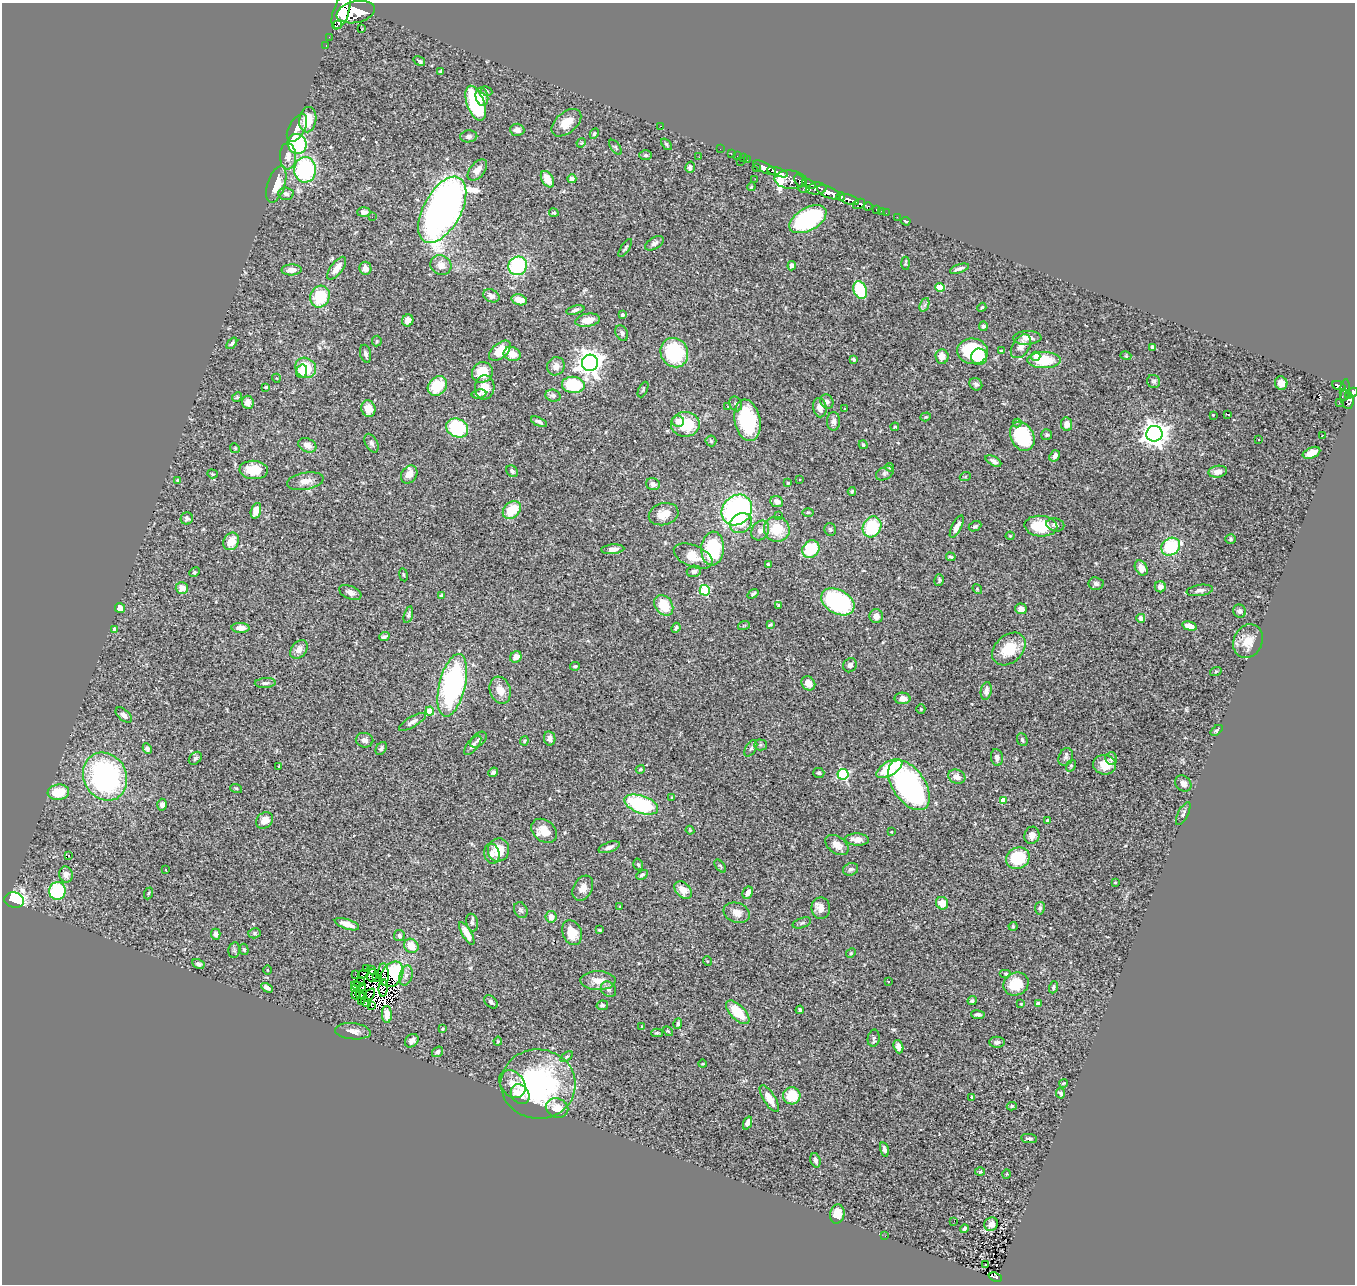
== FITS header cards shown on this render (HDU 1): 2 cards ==
NAXIS1  =                 1353
NAXIS2  =                 1282

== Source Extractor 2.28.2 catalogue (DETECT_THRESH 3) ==
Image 1353 x 1282 px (HDU 1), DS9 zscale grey, 1 PNG px = 1 image px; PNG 1357 x 1286 px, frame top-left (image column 1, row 1282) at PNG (2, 3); each listed source drawn as its Kron ellipse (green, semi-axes under 4 px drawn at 4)
Background 0.773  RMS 0.044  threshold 0.133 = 3 sigma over >= 5 px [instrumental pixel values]
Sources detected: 413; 9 with non-positive FLUX_AUTO (blend fragments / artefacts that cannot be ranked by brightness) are neither listed nor drawn; the other 404 listed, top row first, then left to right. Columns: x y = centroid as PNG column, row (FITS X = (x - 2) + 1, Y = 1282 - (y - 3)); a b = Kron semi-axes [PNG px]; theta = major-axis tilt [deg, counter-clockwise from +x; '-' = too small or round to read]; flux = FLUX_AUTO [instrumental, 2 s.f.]
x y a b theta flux
341 11 19 8 71 4100
356 12 19 10 13 5000
337 25 3 2 - 8800
361 29 3 2 - 3.3
329 37 2 2 - 5.1
326 45 3 2 - 11
419 61 6 3 -33 10
441 71 4 3 - 4.9
487 91 6 4 -27 5.2
482 97 9 6 -79 19
475 103 18 8 -70 270
308 120 13 8 81 74
566 123 17 10 40 45
660 126 3 2 - 120
297 128 15 8 61 21
517 130 7 6 - 18
594 134 5 4 - 4.3
469 136 8 6 8 10
581 143 5 3 - 2.6
297 144 10 9 - 270
666 144 7 4 -51 4.6
615 147 9 4 -54 4.7
720 149 2 2 - 8.7
731 154 3 2 - 17
646 155 6 5 - 5.9
288 156 13 8 -88 21
737 156 2 2 - 8.4
699 157 2 2 - 2
744 158 3 3 - 20
747 160 2 2 - 13
740 161 3 2 - 74
690 167 6 5 - 9.1
756 168 2 2 - 5.7
764 168 12 5 -26 1100
305 170 13 11 88 350
477 170 12 7 49 26
778 172 11 4 -17 1500
547 179 9 5 -59 42
572 179 4 4 - 11
755 179 3 2 - 5.5
791 180 16 9 -4 1000
800 181 7 4 -50 440
276 184 19 8 72 49
809 184 7 4 -24 420
751 187 4 3 - 3
804 189 5 3 - 120
816 189 10 6 6 910
829 192 12 5 -23 2500
286 194 7 6 - 7.8
841 197 4 3 - 560
849 199 10 4 -18 1000
859 204 6 4 29 270
868 206 4 3 - 340
876 209 3 2 - 24
442 210 36 18 61 1900
881 211 3 2 - 8.6
364 212 6 5 - 14
554 213 5 4 - 4.5
886 213 2 2 - 8.6
372 217 2 2 - 22
897 217 2 2 - 10
808 219 20 11 29 360
906 221 4 3 - 4.2
654 243 10 5 31 9.5
625 248 10 3 57 5.1
906 263 6 3 -86 4.3
441 265 11 9 -33 23
518 266 9 9 - 250
792 266 5 4 - 9.6
337 268 13 6 53 31
365 268 6 6 - 20
959 269 10 3 18 8.8
292 270 10 5 1 19
940 287 5 4 - 98
860 290 9 6 -70 160
491 296 9 6 -26 14
320 297 11 9 65 110
519 300 8 5 -16 42
924 305 7 4 70 6.5
982 307 5 4 - 4.7
575 310 9 4 15 7.5
622 315 4 3 - 4.5
408 320 6 5 - 17
588 320 12 6 10 35
983 326 5 4 - 8.8
622 333 8 6 -63 8.8
1027 338 14 7 3 21
377 341 5 5 - 3.9
232 343 6 4 49 6.1
1021 346 13 8 57 21
1153 347 4 4 - 7.9
500 351 13 7 41 66
973 351 15 13 -6 200
1002 351 4 3 - 3.5
674 353 15 13 -58 250
366 354 9 5 -76 9.9
512 354 9 7 -20 35
1036 356 4 4 - 28
1126 356 5 3 - 2.7
942 357 7 6 - 22
979 357 8 8 - 70
853 359 3 3 - 5
1044 360 16 8 0 100
590 363 8 8 - 2700
556 366 9 8 - 17
306 368 11 9 -34 92
302 371 7 5 74 24
482 372 11 10 - 77
276 378 4 3 - 2.1
1154 381 7 6 - 6.5
1281 383 7 6 - 21
976 384 7 6 - 8.3
573 385 11 8 -7 150
437 386 11 8 47 85
1339 386 7 3 -23 150
266 387 4 3 - 4.3
485 387 12 9 87 42
643 389 8 3 64 4
1345 390 11 5 83 150
1353 392 5 4 - 410
479 394 7 4 8 6.6
1348 395 4 3 - 220
553 396 7 6 - 10
237 397 5 4 - 3.5
1347 399 10 6 -74 450
827 401 7 6 - 13
248 402 6 6 - 19
1339 403 2 2 - 8.9
736 404 7 6 - 7.1
727 406 3 3 - 8.9
820 408 9 6 -82 22
368 409 8 7 - 36
844 409 3 2 - 2.6
1227 414 4 2 - 4.6
1213 415 2 2 - 1.8
926 417 5 4 - 3.6
747 420 21 12 -79 190
678 421 6 5 - 15
833 421 9 6 89 13
539 422 8 4 -24 10
1017 423 4 4 - 5.3
685 424 14 12 0 94
1067 424 7 5 -82 23
895 427 4 3 - 2.6
457 428 11 9 -28 240
1154 434 8 8 - 2700
1047 435 5 5 - 5.6
1322 435 2 2 - 2.3
1022 436 15 11 -63 200
1258 439 3 2 - 3.8
711 441 5 5 - 4.4
372 443 10 6 -63 8.5
307 445 9 6 -23 21
863 445 4 4 - 4.1
235 448 5 4 - 3.4
1312 453 9 5 22 28
1055 456 6 5 - 12
993 461 8 4 -29 11
890 467 4 4 - 4.6
254 470 14 9 -5 70
512 471 6 5 - 8.6
1218 472 9 6 9 19
885 473 9 6 29 7.7
212 474 5 4 - 3.1
409 475 9 7 55 27
965 477 5 3 - 2.7
177 480 3 2 - 3.3
800 480 4 2 - 2.4
305 481 18 8 10 27
788 483 4 3 - 3.1
653 484 7 6 - 11
852 491 4 3 - 3.6
777 502 6 5 - 17
512 510 10 7 45 88
737 510 16 14 47 590
256 511 8 5 72 32
808 512 6 3 1 3.1
664 514 15 11 15 37
779 516 3 3 - 6
187 518 6 6 - 7.3
741 523 11 9 33 40
1055 525 9 6 -12 12
975 526 6 4 27 5.1
1041 526 16 10 -5 100
872 527 11 9 63 150
957 527 12 4 63 18
777 529 13 12 - 85
760 530 10 8 55 16
830 530 6 5 - 5.4
1010 536 4 4 - 2.8
1231 539 5 5 - 3.8
231 541 9 7 58 39
1171 547 10 8 36 190
613 549 11 5 4 14
712 549 17 11 85 230
811 549 9 8 - 110
693 556 20 10 -23 52
951 557 5 3 - 4.8
768 564 4 3 - 3.6
1141 568 8 6 -58 26
694 571 7 5 14 7.3
194 572 5 4 - 4
403 575 6 3 -81 3.5
939 580 6 4 76 4.9
1096 584 7 6 - 11
1160 587 5 5 - 18
182 588 6 6 - 26
977 589 5 4 - 3.4
705 590 5 5 - 220
1200 590 13 5 8 13
350 592 12 6 -23 16
753 594 6 3 37 5.4
441 595 4 3 - 4.1
838 602 18 12 -29 400
664 605 11 8 -53 70
778 605 3 3 - 4.2
120 608 5 5 - 23
1021 609 6 5 - 19
1239 611 7 6 - 7.4
408 615 9 4 75 7.2
876 616 7 6 - 23
1141 618 4 4 - 22
744 625 6 3 19 3.1
770 625 4 3 - 4.1
1189 626 7 4 -16 28
241 628 9 5 -1 23
676 628 5 3 - 5.9
115 629 4 4 - 13
384 636 5 3 - 6.8
1248 641 17 14 63 47
299 649 10 7 49 19
1009 649 19 13 43 89
516 657 6 5 - 22
850 665 7 6 - 11
575 666 5 4 - 4.5
1216 671 6 3 19 3.2
265 683 10 5 3 8.6
808 683 7 6 - 30
452 685 32 13 76 580
500 690 14 10 -71 36
986 691 9 5 81 17
902 698 8 5 -2 20
921 709 5 4 - 2.7
430 711 4 4 - 50
124 715 10 5 -41 14
412 722 15 5 31 14
1217 730 7 4 37 4.4
550 738 7 5 -79 16
365 740 9 7 -13 11
478 740 9 6 43 11
1022 740 7 5 -65 8.1
524 741 4 4 - 3.2
473 745 12 5 50 12
761 745 6 5 - 5.2
381 748 7 5 58 6.8
751 748 9 5 60 7.7
147 749 5 4 - 10
997 757 8 6 -81 11
1066 757 9 7 67 9
195 758 7 5 44 6.4
1111 758 6 6 - 9.5
1105 765 11 9 -10 47
1071 766 6 4 69 4.3
279 767 3 2 - 2.1
640 769 4 4 - 4.3
889 769 14 7 30 160
493 772 5 4 - 7.1
819 773 5 5 - 4.4
843 774 5 5 - 320
105 776 25 21 -61 630
957 777 9 6 -21 21
1183 784 9 7 -43 13
909 785 28 16 -55 670
236 788 6 4 -19 3.2
58 792 11 7 6 75
672 797 3 3 - 3.7
1003 800 4 4 - 43
641 804 18 8 -19 300
162 805 6 5 - 12
1183 813 13 5 63 7.8
265 820 9 7 41 28
1048 820 4 4 - 6.5
690 830 4 4 - 3.3
544 831 14 10 -39 41
891 832 3 2 - 2.5
1032 835 9 7 72 22
857 839 12 6 -2 19
837 845 13 8 -36 27
609 847 11 5 19 13
498 850 11 10 - 65
492 854 10 7 -77 14
69 855 3 2 - 2
1018 858 12 10 23 140
638 864 6 4 -72 4.9
720 866 7 3 -53 3.9
851 869 8 6 23 8.2
166 870 3 2 - 4.2
66 875 8 6 -76 19
642 875 6 4 29 6.3
1115 882 3 2 - 2.2
583 888 13 9 61 23
683 890 10 7 -45 33
57 891 9 8 - 180
148 893 6 4 69 3.9
748 893 6 5 - 16
14 900 10 7 -11 620
942 903 6 6 - 33
620 906 4 3 - 2.2
821 908 11 9 -82 21
1040 908 6 5 - 5.4
521 910 8 6 -63 7.1
737 913 13 10 -21 25
551 917 6 5 - 19
472 923 9 6 -78 7.3
802 923 9 5 18 6.2
347 924 13 5 -19 27
1013 926 4 4 - 3
600 930 3 3 - 2.9
255 933 6 5 - 5.3
467 933 13 4 -61 39
572 933 13 9 -67 55
216 934 5 4 - 9.8
399 935 5 5 - 6.1
411 946 7 6 - 37
244 949 6 4 -74 4
234 950 8 5 80 5.2
851 953 5 4 - 3.1
707 961 5 3 - 2.3
198 964 6 5 - 8.7
366 969 4 2 - 2.7
267 970 5 3 - 2.3
371 970 4 3 - 3.2
363 974 5 2 - 0.16
383 974 11 5 -88 6.5
392 974 13 10 58 140
1006 974 6 4 0 3.8
356 975 2 2 - 2.8
372 975 6 5 - 9.6
406 975 10 6 74 13
377 977 4 2 - 2.8
598 981 17 9 0 37
888 981 3 2 - 1.5
360 982 5 3 - 10
1016 984 13 11 32 64
356 985 5 2 - 1.7
362 987 4 4 - 3.5
1053 987 6 4 70 5.4
267 988 6 3 -29 12
355 988 3 2 - 2.1
383 988 8 4 86 2.1
609 989 8 7 - 11
360 994 4 4 - 5.5
355 995 4 3 - 0.95
369 995 7 2 52 1.4
364 997 3 2 - 0.41
972 1001 5 4 - 5.4
362 1002 3 2 - 4.4
366 1002 5 3 - 1.6
491 1002 8 5 -47 7.7
1021 1004 4 2 - 2
1038 1004 4 4 - 16
371 1005 3 2 - 2.8
602 1005 6 5 - 7.2
800 1010 4 3 - 7.3
738 1012 15 7 -45 86
387 1014 8 5 -89 25
978 1015 7 4 -7 7.7
678 1024 5 4 - 6.7
642 1026 4 3 - 2.3
443 1029 3 3 - 4
353 1031 18 8 -6 22
668 1031 6 3 -44 3.3
657 1033 6 4 0 4.5
874 1038 8 6 79 7.3
412 1041 7 6 - 15
498 1041 4 4 - 3.2
997 1042 8 5 0 9
898 1047 7 4 -71 17
438 1052 6 4 35 8.5
567 1057 7 3 35 4.1
703 1064 4 2 - 2.5
1063 1083 4 2 - 3.1
512 1084 15 11 -52 31
538 1084 37 34 -3 530
1061 1093 5 4 - 7
520 1094 10 8 -51 24
792 1096 8 8 - 87
972 1097 4 3 - 10
769 1099 15 5 -58 37
1012 1106 5 4 - 5
557 1108 11 9 -22 36
747 1123 7 4 68 10
1029 1139 8 4 -8 7
884 1149 7 4 -74 8.1
815 1160 7 5 -74 10
980 1171 5 3 - 3.4
1006 1174 4 3 - 2.3
837 1214 9 7 79 42
954 1221 3 2 - 3.2
991 1224 7 6 - 20
964 1229 4 3 - 5.9
885 1236 3 2 - 2.8
985 1265 3 2 - 3.9
995 1277 7 4 -22 79
At the frame edge (FLAGS 8, measured only in part): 2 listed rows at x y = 341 11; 1353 392
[9 non-positive-flux detections neither listed nor drawn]